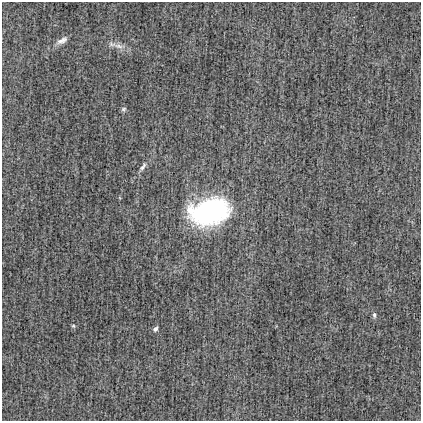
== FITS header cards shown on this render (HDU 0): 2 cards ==
NAXIS1  =                  419
NAXIS2  =                  419

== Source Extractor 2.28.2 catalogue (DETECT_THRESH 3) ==
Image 419 x 419 px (HDU 0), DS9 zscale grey, 1 PNG px = 1 image px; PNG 423 x 423 px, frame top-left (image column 1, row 419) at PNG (2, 2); no overlay
Background 5.70e-04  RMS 0.019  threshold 0.0561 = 3 sigma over >= 5 px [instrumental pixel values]
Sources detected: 9; all 9 listed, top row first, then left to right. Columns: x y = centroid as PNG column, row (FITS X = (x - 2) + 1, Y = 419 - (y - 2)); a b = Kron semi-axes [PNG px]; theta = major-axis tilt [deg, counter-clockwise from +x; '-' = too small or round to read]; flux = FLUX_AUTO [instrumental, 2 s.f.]
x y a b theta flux
62 40 16 7 28 7.5
119 46 14 6 -13 8.4
123 109 6 6 - 2.3
143 167 13 6 57 4.7
190 210 11 9 -18 13
210 212 35 23 17 230
374 315 8 5 -89 2.8
73 326 5 4 - 1.6
155 329 6 4 50 3.7